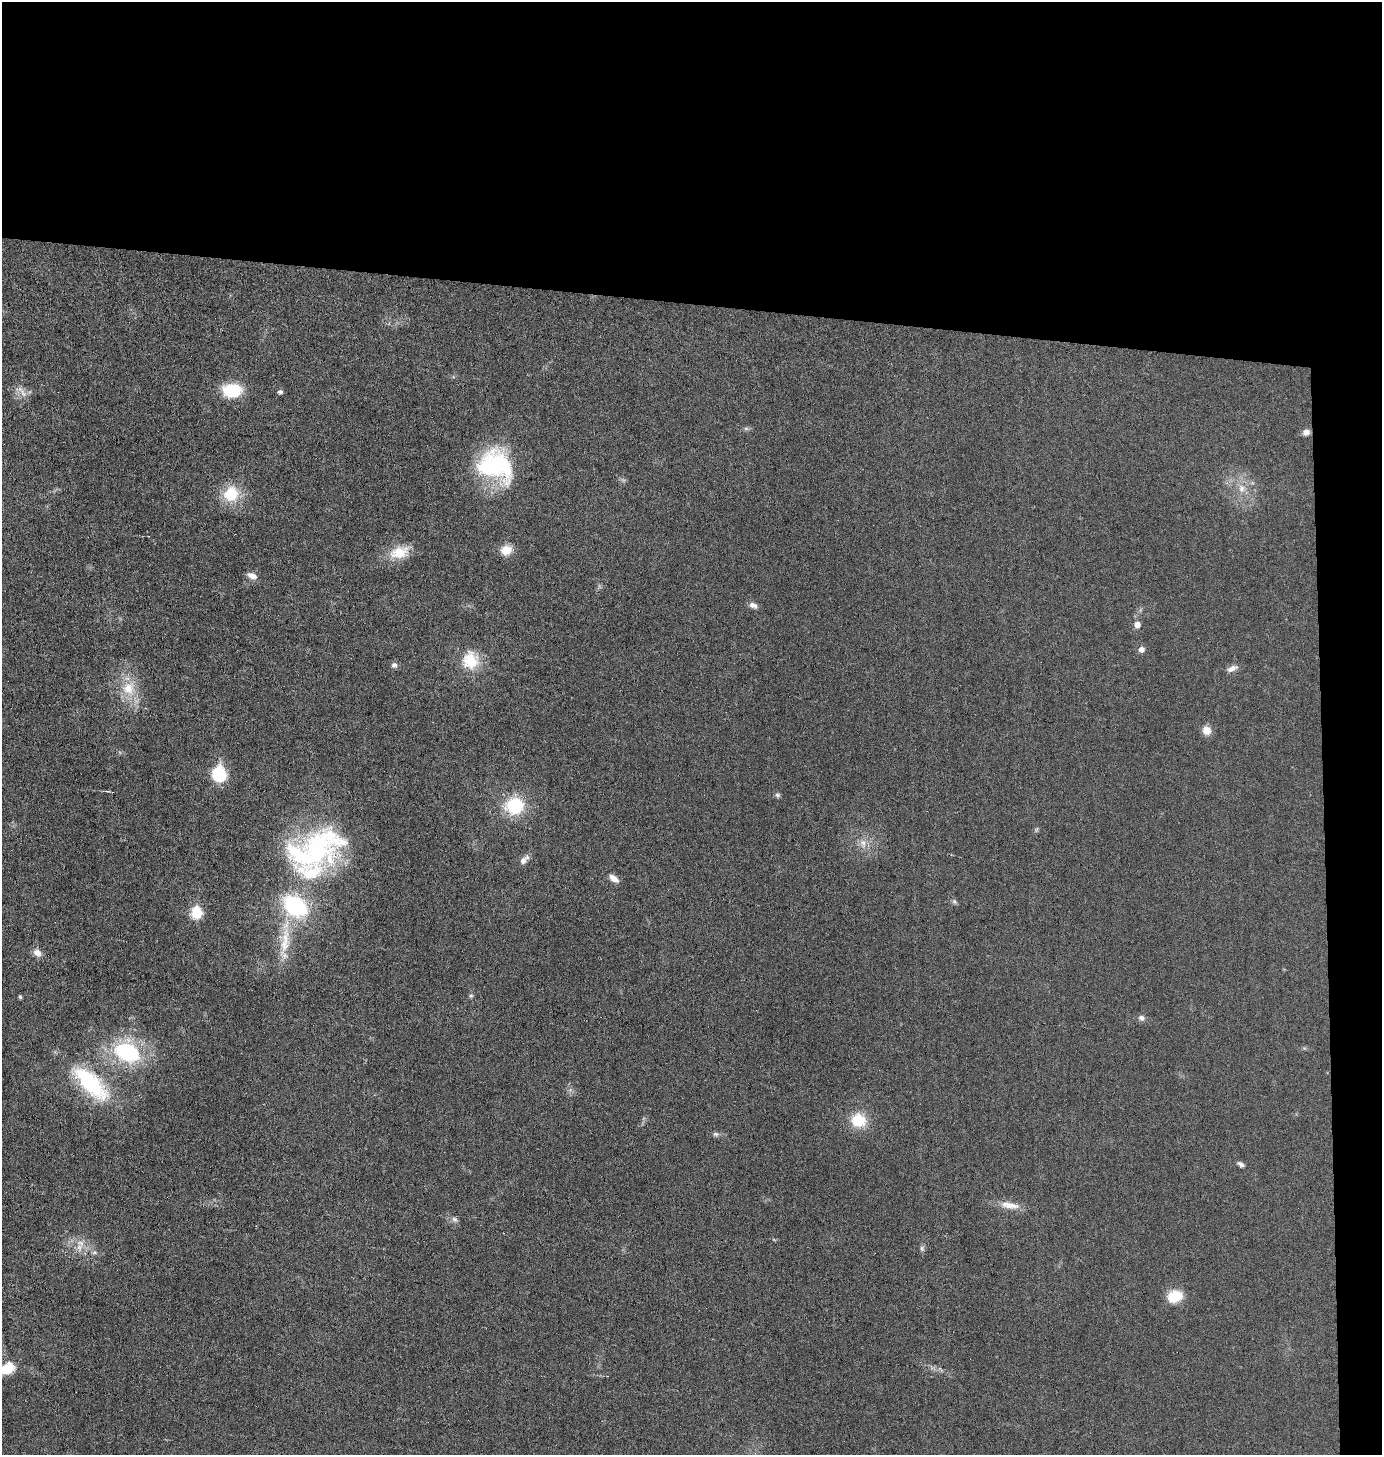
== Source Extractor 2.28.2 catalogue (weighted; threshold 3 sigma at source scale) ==
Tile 3 of 3 x 3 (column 3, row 1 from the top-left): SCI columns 2860-4239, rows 2907-4359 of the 4383 x 4359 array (HDU 1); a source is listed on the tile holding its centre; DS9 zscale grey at full resolution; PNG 1384 x 1457 px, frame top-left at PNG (2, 2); no overlay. Shown black and unused: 24% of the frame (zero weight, under 3 of 6 exposures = <1% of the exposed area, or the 3 px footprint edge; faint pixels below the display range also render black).
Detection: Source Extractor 2.28.2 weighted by HDU 2 'WHT'; one run over the whole footprint, this tile lists its part. Background 0.0233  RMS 0.004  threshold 0.0163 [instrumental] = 3 sigma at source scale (4.09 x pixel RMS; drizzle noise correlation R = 1.36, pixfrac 0.8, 0.05/0.05 arcsec/px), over >= 5 px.
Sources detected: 48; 2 inside a brighter listed object's ellipse — not listed separately; the other 46 listed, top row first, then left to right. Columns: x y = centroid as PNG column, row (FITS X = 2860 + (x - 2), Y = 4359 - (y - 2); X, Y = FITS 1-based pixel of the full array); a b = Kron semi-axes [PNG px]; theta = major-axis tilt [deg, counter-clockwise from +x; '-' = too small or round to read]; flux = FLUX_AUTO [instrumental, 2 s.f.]
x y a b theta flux
232 391 20 14 -1 14
280 392 5 4 - 0.91
23 393 16 7 -60 2.4
746 428 7 4 0 0.68
1306 432 9 8 - 1.7
495 465 39 31 -26 44
1241 488 14 9 -83 3.6
231 494 16 15 - 13
506 550 14 12 17 4.6
399 552 28 16 16 7.9
252 576 13 7 -21 2.2
753 605 11 7 -20 1.7
1137 624 6 6 - 2.4
1142 649 6 6 - 2
470 661 23 20 85 12
394 665 7 7 - 1.2
1232 668 14 6 25 2
128 688 19 17 63 9.3
1206 730 11 9 -58 3.4
219 774 8 7 - 47
778 795 7 6 - 0.77
515 806 20 18 11 19
1037 829 8 3 71 0.55
863 842 10 8 -56 2.2
316 849 75 42 25 72
524 860 15 8 44 2.2
614 878 13 7 -34 2.5
954 902 7 6 - 0.78
295 906 24 17 -36 38
197 913 7 6 - 25
285 940 45 11 83 11
37 953 11 8 -40 2.6
471 996 6 5 - 0.59
20 997 5 4 - 0.57
1141 1018 9 7 -26 1.2
127 1052 24 17 -22 38
91 1083 51 21 -44 34
859 1120 18 16 -16 11
716 1134 8 6 -1 0.92
1241 1164 9 5 -32 1.1
1010 1205 28 9 -9 4.8
454 1219 9 7 -43 1.2
79 1247 12 8 89 3.1
922 1248 8 6 -74 0.87
1175 1296 17 13 19 8.4
6 1369 18 11 11 7.6
Isophote crosses this tile's border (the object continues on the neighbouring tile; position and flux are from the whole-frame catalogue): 1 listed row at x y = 6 1369